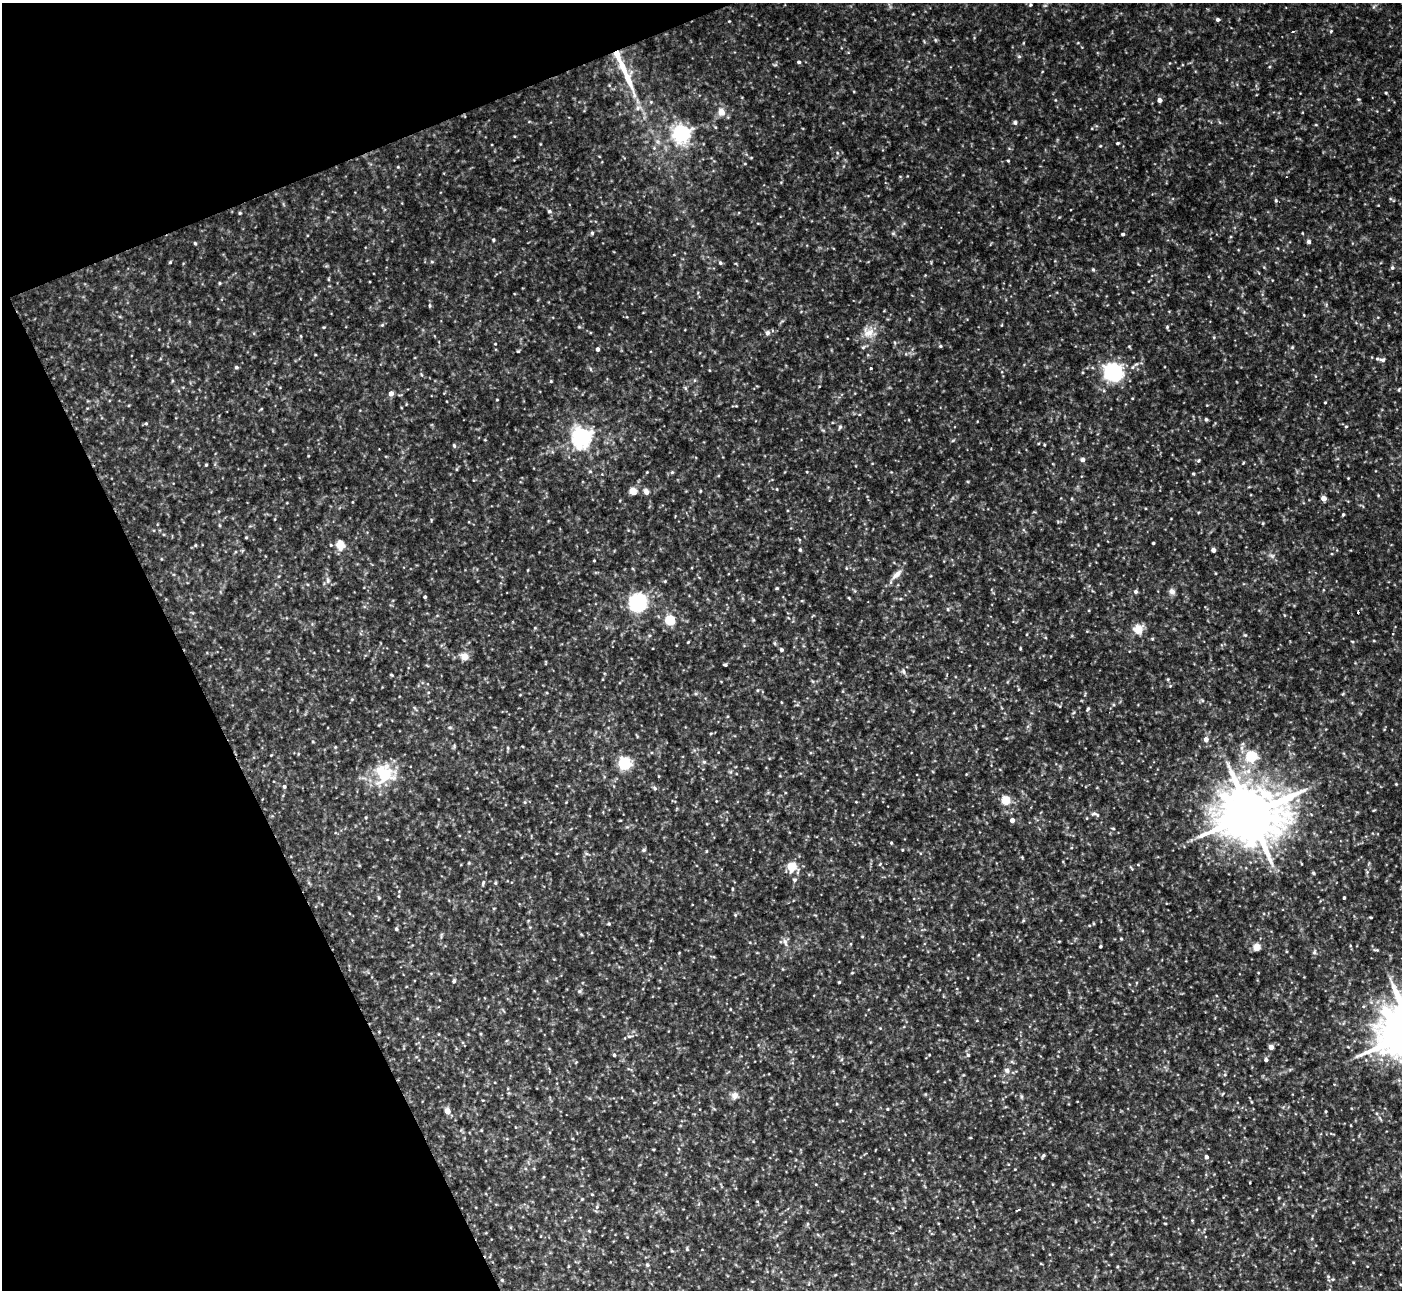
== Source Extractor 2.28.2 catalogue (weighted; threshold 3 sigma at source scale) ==
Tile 5 of 4 x 4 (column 1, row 2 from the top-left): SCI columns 67-1466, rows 2861-4148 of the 6173 x 5943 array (HDU 1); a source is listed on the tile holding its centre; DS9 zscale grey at full resolution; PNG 1404 x 1292 px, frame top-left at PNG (2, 3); no overlay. Shown black and unused: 20% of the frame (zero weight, under 2 of 3 exposures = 1% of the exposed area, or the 3 px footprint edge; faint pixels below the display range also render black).
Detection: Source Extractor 2.28.2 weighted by HDU 2 'WHT'; one run over the whole footprint, this tile lists its part. Background 0.0722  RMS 0.01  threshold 0.0452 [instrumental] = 3 sigma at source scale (4.5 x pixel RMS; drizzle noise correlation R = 1.50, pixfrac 1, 0.05/0.05 arcsec/px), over >= 5 px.
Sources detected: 283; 1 too faint to see at this stretch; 1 cosmic-ray / hot-pixel residue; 1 long thin detection or spike segment (spike, bleed or trail) — not listed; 5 inside a brighter listed object's ellipse — not listed separately; the other 275 listed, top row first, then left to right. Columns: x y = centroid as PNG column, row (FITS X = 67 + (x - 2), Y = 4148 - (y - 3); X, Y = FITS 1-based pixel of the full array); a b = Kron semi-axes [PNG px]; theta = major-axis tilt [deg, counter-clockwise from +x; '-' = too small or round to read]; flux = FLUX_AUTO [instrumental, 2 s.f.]
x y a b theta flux
1030 5 4 4 - 1.4
1373 7 6 4 70 1.5
1218 19 5 4 - 2.5
729 21 3 3 - 0.69
1293 31 3 3 - 1.3
1331 31 5 5 - 1.4
935 40 6 4 -88 1.3
1019 56 6 5 - 1.8
799 62 5 4 - 1.9
628 80 46 10 -69 40
1386 93 4 3 - 1.1
1358 99 5 4 - 1.2
1055 100 5 3 - 0.72
1159 100 5 4 - 5.1
651 102 5 4 - 1.2
721 112 9 8 - 10
1015 123 6 5 - 2.4
1316 125 5 3 - 0.88
681 134 7 7 - 460
1118 143 4 3 - 1.4
540 144 5 3 - 0.78
1100 146 4 3 - 0.92
654 148 5 5 - 1.5
837 153 6 4 -88 1.4
751 157 5 3 - 0.93
1008 161 4 3 - 0.98
398 167 4 3 - 0.97
1286 177 2 2 - 1
1276 200 5 4 - 1.4
549 211 6 5 - 2.3
240 213 5 4 - 1.2
592 233 5 4 - 1.6
893 233 6 5 - 1.6
1302 233 4 2 - 0.71
1123 234 3 3 - 1.7
493 240 4 4 - 1.2
1309 242 5 4 - 3.1
195 243 4 4 - 1.4
674 255 5 3 - 0.69
170 262 5 4 - 1.2
432 262 5 4 - 1.2
720 263 5 5 - 2
1264 267 4 4 - 1
1392 268 6 5 - 2.1
1093 269 6 4 -68 1.4
328 279 5 3 - 0.99
220 283 4 4 - 1.2
430 306 6 4 90 1.6
1304 315 5 3 - 0.78
382 325 6 5 - 1.5
1001 325 5 3 - 0.82
324 327 4 4 - 0.96
1167 327 5 4 - 1.4
869 332 21 17 -27 17
767 333 8 7 - 3.4
301 336 5 3 - 1.1
1214 337 5 4 - 1.1
895 343 6 3 -71 1.2
495 344 4 3 - 0.78
940 346 5 4 - 1.4
1292 347 5 4 - 1.3
598 349 4 4 - 3.3
518 351 4 4 - 1.1
315 355 4 3 - 0.84
1382 360 10 5 -1 2.6
236 367 5 4 - 2
871 368 3 3 - 4.9
590 369 6 4 -87 1.4
1113 372 14 13 - 110
421 374 7 4 -59 1.4
172 381 5 3 - 1.1
551 381 4 4 - 1
685 388 6 4 -89 1.7
1399 390 5 3 - 1.1
391 394 5 4 - 6.9
497 400 3 3 - 0.83
1325 402 3 3 - 1.1
261 409 5 3 - 0.85
1206 419 4 4 - 1.8
146 423 5 4 - 1.6
1346 426 5 3 - 1
840 427 7 5 73 1.9
581 437 7 7 - 640
485 440 4 3 - 0.72
953 440 6 4 20 1.3
1044 445 4 3 - 0.95
454 446 6 4 -64 1.6
1083 459 6 5 - 3.5
1198 460 6 4 37 1.5
1243 463 5 3 - 0.78
206 465 3 3 - 1.1
457 469 6 4 89 1.1
590 471 5 5 - 1.4
647 472 4 3 - 0.77
672 472 5 5 - 1.5
807 472 4 3 - 0.77
1193 474 4 3 - 1.1
1348 478 3 3 - 0.7
777 489 4 4 - 0.93
632 491 5 5 - 26
700 491 4 3 - 0.99
646 492 6 5 - 6.1
1378 495 5 4 - 0.89
1324 498 5 4 - 6.6
1343 515 4 3 - 1.4
275 519 5 3 - 0.82
431 520 5 3 - 1
1263 523 5 3 - 0.89
220 525 5 3 - 1.1
246 537 4 3 - 0.97
1153 543 3 3 - 1.5
195 545 5 4 - 1.4
331 545 4 4 - 1.1
340 545 5 5 - 40
800 550 5 4 - 1.6
1213 550 4 4 - 5.1
235 552 5 3 - 0.88
1271 556 11 6 -24 3.8
161 559 5 3 - 0.78
594 561 3 2 - 0.89
846 568 5 4 - 1.1
528 570 5 3 - 0.78
897 574 17 7 43 8
328 580 8 6 -89 3.2
665 581 5 4 - 1.1
777 588 4 3 - 1.3
1323 590 5 3 - 0.81
1172 591 8 7 - 5
1136 592 5 5 - 2.5
425 597 3 3 - 1.8
849 598 4 3 - 1.1
802 601 5 3 - 0.85
638 602 13 12 - 97
948 609 5 5 - 1.5
1358 612 3 2 - 1.5
670 620 5 5 - 65
535 628 5 4 - 1.1
1138 629 12 12 - 14
1245 635 5 4 - 1.3
1352 641 5 3 - 0.94
1374 641 5 3 - 0.85
688 642 3 2 - 0.94
774 643 6 4 -74 1.5
1020 648 4 3 - 1
781 650 5 4 - 2.3
465 656 5 5 - 24
546 663 5 2 - 0.86
725 665 4 3 - 1.6
903 671 9 6 -63 2.9
391 675 4 3 - 1.2
1168 679 5 4 - 1.1
812 681 6 3 -70 1.3
1170 686 5 3 - 1.2
757 690 5 4 - 1.2
1342 694 6 3 69 1
520 695 5 3 - 0.74
352 699 5 5 - 1.4
1202 700 6 4 -44 1.5
781 702 4 3 - 0.73
415 708 9 3 -56 1.7
1088 709 7 4 58 1.6
1073 713 5 3 - 1
450 727 6 4 -6 1.8
711 733 6 3 19 1.1
1206 739 6 5 - 5.8
313 741 4 4 - 0.99
454 746 6 4 90 1.4
335 747 5 4 - 1
508 748 5 4 - 1.3
271 755 3 3 - 0.76
1251 756 5 5 - 100
704 762 6 5 - 2.1
624 763 6 5 - 200
384 773 30 27 -17 51
966 774 4 3 - 0.72
1396 784 4 3 - 0.92
284 786 5 5 - 2.1
655 788 6 5 - 1.9
1006 800 5 5 - 46
525 802 5 5 - 1.4
856 802 4 3 - 0.75
1374 810 5 3 - 0.83
1095 814 13 6 -17 3.6
1250 814 22 16 15 7400
366 817 5 4 - 1.1
1012 820 4 4 - 5
1113 828 5 4 - 1.2
891 843 5 4 - 1.1
643 850 6 4 28 1.6
902 850 4 3 - 0.9
706 851 5 3 - 0.81
587 854 7 3 -19 1.6
1022 857 4 4 - 0.89
469 863 5 4 - 1
880 864 5 3 - 0.96
1138 865 5 3 - 0.88
792 867 12 10 -43 19
1131 868 8 3 -56 1.2
1367 872 5 5 - 1.4
1313 873 5 4 - 1.5
794 880 6 6 - 2.1
483 883 8 4 74 2.2
495 883 5 4 - 1.3
732 889 5 3 - 1.1
399 896 5 3 - 0.86
379 898 6 4 -88 1.3
1344 898 3 3 - 1.6
494 908 5 3 - 0.83
735 915 5 4 - 1.2
1371 917 5 3 - 0.92
1023 920 5 4 - 1.2
609 924 4 4 - 1.3
530 927 5 4 - 1
396 929 5 5 - 1.7
581 934 5 4 - 1
441 935 9 3 77 1.7
862 936 4 3 - 0.84
1121 939 4 3 - 1.1
785 942 13 9 -88 5.6
1100 946 3 3 - 1.5
1257 947 5 4 - 27
1376 950 8 4 -11 1.9
1314 952 8 5 89 2.4
978 955 5 3 - 0.9
782 969 5 3 - 0.85
852 973 4 4 - 0.96
454 981 7 5 64 1.8
839 982 4 4 - 1
580 991 7 5 15 2
730 1009 5 3 - 0.8
880 1028 4 4 - 0.82
629 1036 8 5 2 2.7
1271 1047 4 4 - 7.2
614 1055 5 4 - 1.7
929 1055 4 3 - 0.83
968 1055 5 5 - 1.7
416 1057 5 3 - 1
842 1059 6 4 70 1.4
1266 1060 5 4 - 2.5
576 1062 5 3 - 0.75
1007 1070 8 7 - 4
963 1075 5 3 - 0.92
1223 1094 5 3 - 0.93
735 1096 10 9 - 6.8
1021 1097 8 4 -89 1.6
1252 1102 5 3 - 0.96
837 1104 4 4 - 0.96
714 1109 6 4 -19 1.3
887 1109 4 3 - 1.1
447 1111 5 5 - 11
1326 1111 3 3 - 0.93
1380 1119 9 3 -51 1.4
1332 1134 9 2 -12 1.2
1043 1156 5 3 - 1.9
1206 1157 5 4 - 3.6
1015 1169 3 2 - 0.69
592 1194 5 3 - 0.86
582 1199 4 4 - 1.1
757 1201 5 3 - 0.78
597 1207 7 5 69 2.3
1017 1210 5 3 - 3.2
1192 1220 4 4 - 0.82
1165 1223 4 2 - 0.81
808 1224 6 4 89 1.4
589 1231 5 4 - 1
818 1235 6 4 -20 1.5
627 1237 4 3 - 0.68
687 1249 6 4 -79 1.4
672 1251 6 3 -19 1.1
1353 1262 4 3 - 0.8
1041 1264 5 3 - 0.73
647 1265 6 5 - 1.6
568 1266 5 3 - 0.93
1328 1277 12 5 -84 2.9
502 1280 4 4 - 1.3
Unlisted compact peaks at least as high as the median listed source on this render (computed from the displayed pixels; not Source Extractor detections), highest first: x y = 579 327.